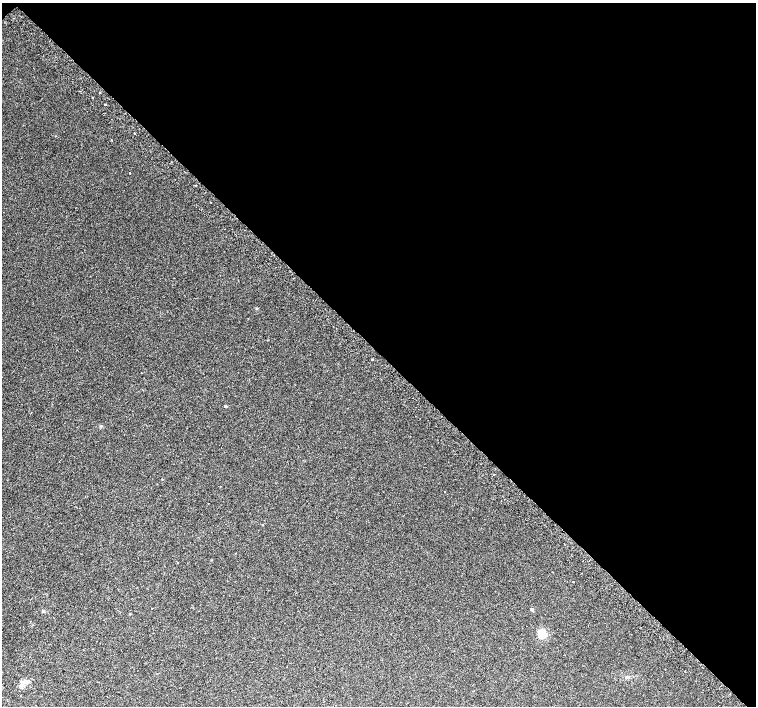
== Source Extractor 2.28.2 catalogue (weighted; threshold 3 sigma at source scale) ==
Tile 3 of 4 x 4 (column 3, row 1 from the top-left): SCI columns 3049-4555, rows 4478-5885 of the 6092 x 6075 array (HDU 1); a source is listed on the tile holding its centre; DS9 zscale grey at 2 x 2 block average (1 PNG px = mean of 2 x 2 image px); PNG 758 x 708 px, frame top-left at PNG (2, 3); no overlay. Shown black and unused: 50% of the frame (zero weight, under 2 of 3 exposures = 2% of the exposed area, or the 3 px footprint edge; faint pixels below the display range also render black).
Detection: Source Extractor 2.28.2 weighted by HDU 2 'WHT'; one run over the whole footprint, this tile lists its part. Background 0.00436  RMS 0.0038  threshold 0.017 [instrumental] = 3 sigma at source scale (4.5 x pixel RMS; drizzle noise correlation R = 1.50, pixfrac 1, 0.0396/0.0396 arcsec/px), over >= 5 px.
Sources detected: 22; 1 cosmic-ray / hot-pixel residue — not listed; the other 21 listed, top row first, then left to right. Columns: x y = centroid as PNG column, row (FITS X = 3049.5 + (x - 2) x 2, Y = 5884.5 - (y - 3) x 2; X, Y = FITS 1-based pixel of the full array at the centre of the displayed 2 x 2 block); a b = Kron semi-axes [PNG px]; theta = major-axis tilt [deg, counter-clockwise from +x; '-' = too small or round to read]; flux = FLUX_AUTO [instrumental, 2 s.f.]
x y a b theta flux
100 93 2 2 - 0.61
93 97 2 2 - 1.1
105 104 2 2 - 1.9
135 133 2 2 - 1.3
111 140 2 2 - 0.49
130 173 2 2 - 0.98
372 359 2 2 - 1.4
226 406 2 2 - 3.3
101 426 3 3 - 0.61
494 475 2 2 - 2.4
445 492 2 2 - 0.55
263 525 2 2 - 0.67
552 572 2 2 - 0.37
573 581 2 2 - 1.8
152 608 2 2 - 1.4
532 609 3 3 - 1.2
542 634 5 5 - 15
665 669 2 2 - 0.62
627 677 5 3 - 1.3
27 682 7 4 32 2.6
730 694 2 2 - 0.45
Diffuse or blended objects may show on this block-average render without a row.